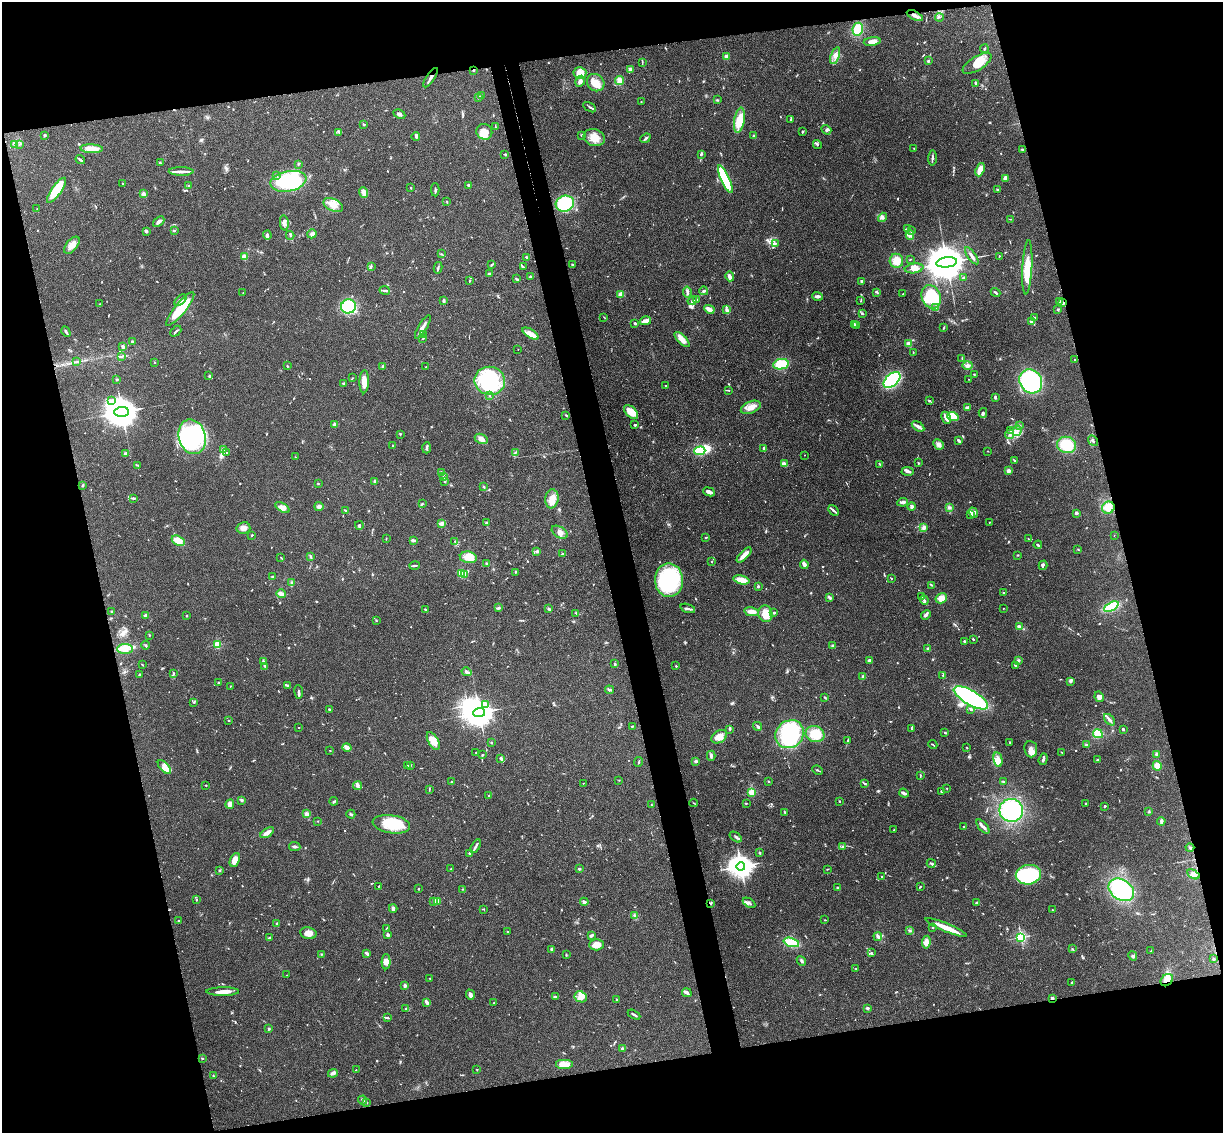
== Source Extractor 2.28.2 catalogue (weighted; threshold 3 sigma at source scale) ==
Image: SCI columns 57-4940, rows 152-4672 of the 4999 x 4935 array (HDU 1 of 3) = the unmasked area's bounding box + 8 px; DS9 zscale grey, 4 x 4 block average (1 PNG px = mean of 4 x 4 image px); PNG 1225 x 1135 px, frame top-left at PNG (2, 2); each listed source drawn as its Kron ellipse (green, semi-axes under 4 px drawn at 4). Shown black and unused: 29% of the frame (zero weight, under 3 of 4 exposures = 6% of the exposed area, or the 3 px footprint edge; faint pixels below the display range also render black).
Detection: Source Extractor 2.28.2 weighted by HDU 2 'WHT'. Background 0.163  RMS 0.0072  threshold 0.0322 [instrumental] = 3 sigma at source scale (4.5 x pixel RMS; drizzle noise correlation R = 1.50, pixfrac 1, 0.05/0.05 arcsec/px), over >= 5 px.
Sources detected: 910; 3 too faint to see at this stretch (4 x 4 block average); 5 inside a brighter object's white glare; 7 cosmic-ray / hot-pixel residue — neither listed nor drawn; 22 coinciding with a brighter row at this scale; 69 inside a brighter listed object's ellipse — not listed separately; of the other 804, all 500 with FLUX_AUTO >= 2.32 (the completeness limit of this list) listed and drawn (304 fainter detections not listed), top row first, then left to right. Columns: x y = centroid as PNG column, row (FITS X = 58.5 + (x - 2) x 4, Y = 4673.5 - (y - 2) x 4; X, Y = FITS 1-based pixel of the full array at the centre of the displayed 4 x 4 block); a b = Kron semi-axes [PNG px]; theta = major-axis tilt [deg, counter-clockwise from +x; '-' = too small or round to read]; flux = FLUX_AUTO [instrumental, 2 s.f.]
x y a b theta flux
915 16 9 3 -27 19
939 17 4 2 - 5.5
858 29 6 5 - 100
872 42 8 3 9 30
984 49 4 2 - 4
726 56 2 2 - 92
835 56 9 4 71 20
928 61 3 2 - 5.8
642 62 2 2 - 2.5
977 63 16 7 31 54
630 69 3 2 - 19
473 70 2 2 - 6.6
580 73 6 6 - 51
431 78 11 2 56 15
619 80 4 3 - 31
580 81 6 4 62 16
596 83 9 8 - 74
976 84 4 3 - 6.9
482 96 3 3 - 5.7
479 98 3 2 - 6
717 100 3 2 - 3.8
641 102 2 2 - 5.8
590 107 7 2 -32 7.3
399 114 6 3 -26 10
791 119 4 2 - 3.2
739 120 13 5 80 79
363 124 3 2 - 3.4
495 127 3 2 - 3.7
826 130 5 4 - 8.2
339 132 3 2 - 3.5
484 132 8 7 - 40
802 132 3 2 - 3.3
45 135 2 2 - 9
581 135 4 2 - 2.6
753 136 2 2 - 5.6
416 137 4 3 - 6.7
594 138 11 8 -20 54
645 138 5 2 - 8.7
15 144 4 2 - 6.5
20 144 3 2 - 3.5
817 144 4 2 - 5.5
914 148 2 2 - 2.4
92 149 11 4 -2 57
1022 149 3 2 - 3.4
504 154 4 2 - 3.4
701 154 3 2 - 7.3
932 158 7 2 88 7.2
80 159 5 2 - 6.9
160 163 4 2 - 5.1
298 164 2 2 - 2.6
980 170 7 4 69 40
181 171 12 3 -1 21
277 175 3 2 - 3
1005 178 4 4 - 9.6
725 179 15 3 -66 250
288 181 18 10 11 310
123 184 2 2 - 3.9
469 185 3 2 - 8.9
189 186 3 2 - 4.3
411 188 2 2 - 4.1
997 189 2 2 - 9.5
56 190 15 5 54 110
435 190 6 2 -87 6.7
364 193 5 3 - 26
143 194 4 3 - 10
447 202 3 2 - 2.7
565 204 9 8 - 210
333 205 10 6 -27 37
37 209 2 2 - 4.1
882 217 5 3 - 8.8
1010 219 3 2 - 2.8
159 221 6 3 40 14
284 223 8 3 -80 18
907 229 3 2 - 3.7
146 231 3 3 - 8.1
174 231 3 2 - 4.8
911 231 4 2 - 5.8
312 234 5 3 - 9.5
267 235 4 2 - 10
290 235 4 2 - 4.8
910 235 4 4 - 12
775 244 3 2 - 5.5
72 245 10 5 50 31
441 254 2 2 - 2.6
972 256 10 3 -55 15
999 256 3 2 - 2.8
244 257 2 2 - 160
527 258 2 2 - 3.2
910 259 2 2 - 2.9
896 261 7 7 - 50
947 262 10 5 6 23000
492 265 4 2 - 6
572 265 3 2 - 5.2
371 266 3 2 - 4.6
523 267 2 2 - 2.8
1027 267 27 5 87 100
438 268 5 2 - 6.4
914 268 9 5 8 23
489 274 2 2 - 6
730 276 5 4 - 12
530 277 4 2 - 5
963 278 3 2 - 3.7
517 279 4 2 - 4.7
470 281 3 2 - 2.9
861 281 2 2 - 25
385 290 5 2 - 7.4
704 291 4 3 - 6.3
687 292 5 3 - 10
877 292 3 2 - 4.4
996 292 5 2 - 7.3
243 293 2 2 - 2.7
621 294 3 3 - 22
903 294 2 2 - 3.1
818 296 5 3 - 12
931 297 12 9 -69 220
181 300 7 3 40 15
696 300 2 2 - 5.9
444 301 4 2 - 5.5
692 301 4 2 - 7.4
861 301 4 2 - 2.3
1060 301 2 2 - 2.7
1063 303 3 2 - 7.3
100 304 2 2 - 2.8
348 306 7 7 - 200
936 308 3 2 - 3.6
180 309 21 5 51 150
709 309 5 2 - 35
1058 309 3 2 - 3.7
727 310 3 2 - 12
863 314 2 2 - 2.6
604 317 2 2 - 2.7
1034 317 2 2 - 5.5
645 321 6 2 15 32
1032 322 4 2 - 5.6
635 323 2 2 - 27
854 324 3 2 - 11
856 326 3 2 - 4.2
423 327 13 3 58 25
944 328 4 2 - 3.5
176 331 6 2 42 6.2
66 332 5 2 - 8.4
531 334 9 4 -31 27
424 335 2 2 - 9.2
423 339 2 2 - 3.5
682 340 10 4 -44 33
133 341 2 2 - 7.6
909 344 2 2 - 140
123 346 3 2 - 4.5
518 349 2 2 - 3
913 352 2 2 - 2.5
122 356 2 2 - 2.8
962 358 2 2 - 2.7
1075 360 2 2 - 3.6
76 362 2 2 - 2.4
155 362 2 2 - 4.1
781 364 7 5 12 110
287 366 2 2 - 4.4
383 366 3 2 - 3.2
968 366 5 4 - 12
426 367 2 2 - 2.6
974 374 2 2 - 2.6
209 376 2 2 - 3.4
352 378 3 2 - 2.4
117 379 2 2 - 5.1
969 379 2 2 - 3.3
892 380 10 6 41 430
490 381 15 14 - 400
1031 381 12 11 - 460
364 382 11 4 88 38
343 383 3 2 - 4.2
666 385 2 2 - 3.5
729 390 3 2 - 2.9
489 396 2 2 - 2.3
995 397 2 2 - 12
111 400 2 2 - 4.1
929 401 3 2 - 5.5
751 407 10 6 23 35
967 408 3 2 - 16
121 412 7 5 3 13000
631 412 8 5 -43 58
983 413 5 3 - 7.3
566 415 2 2 - 4
953 416 6 4 -18 72
946 418 6 2 -63 24
334 424 3 3 - 9
635 425 2 2 - 7.8
1019 425 2 2 - 3.7
918 426 7 3 -33 15
1010 431 2 2 - 4.1
1017 431 5 3 - 14
400 434 3 2 - 3.2
1010 434 5 2 - 9.1
192 437 17 13 -74 560
481 439 7 5 -25 28
958 440 4 3 - 6
1093 441 6 2 -53 5.8
939 444 5 4 - 22
1067 445 10 8 -16 130
393 446 2 2 - 3.9
427 448 5 2 - 8.8
763 448 3 2 - 7.3
223 449 3 2 - 5
700 451 5 3 - 130
988 451 2 2 - 2.8
515 452 3 2 - 4.6
126 453 3 2 - 4
226 453 2 2 - 3.9
804 455 2 2 - 4.6
295 457 2 2 - 5.9
1014 460 3 2 - 3.2
918 463 3 2 - 3.9
784 464 4 3 - 17
879 464 3 2 - 3.2
138 465 2 2 - 6.9
908 471 6 3 -2 9.3
1008 471 3 3 - 12
442 473 3 2 - 3.7
444 477 4 2 - 3.9
375 481 3 3 - 12
445 482 3 2 - 4
318 483 2 2 - 2.7
83 485 3 2 - 6.3
484 487 3 2 - 4.4
709 492 6 3 -23 20
133 498 4 2 - 6.5
552 499 9 6 83 48
903 502 5 3 - 17
422 504 2 2 - 3.5
319 506 4 3 - 15
912 507 4 3 - 11
949 507 4 3 - 7.4
282 508 8 4 -32 31
1108 508 6 6 - 55
345 510 3 2 - 5.4
834 510 6 2 -46 6.6
973 513 5 3 - 11
1076 513 4 3 - 6.8
970 514 4 2 - 6.6
989 522 2 2 - 2.5
442 523 4 3 - 16
486 523 3 2 - 4.1
359 525 4 2 - 6.4
243 528 7 6 - 22
923 528 4 2 - 8
560 532 9 5 -33 22
252 535 3 2 - 3.3
1114 535 2 2 - 2.6
706 537 2 2 - 3.5
386 539 2 2 - 2.6
1028 539 2 2 - 2.7
413 540 4 2 - 9.6
178 541 7 4 -32 51
455 541 2 2 - 2.8
1038 545 4 2 - 9.7
1078 549 2 2 - 3.1
537 551 2 2 - 13
563 553 3 2 - 3.1
744 555 9 3 46 44
1018 555 2 2 - 2.5
281 557 3 2 - 2.4
311 557 4 3 - 4.8
468 557 8 5 -9 62
712 562 2 2 - 3.7
487 564 2 2 - 28
804 564 5 3 - 20
1043 565 5 2 - 7.8
415 566 5 2 - 6.4
515 572 2 2 - 2.3
461 573 4 3 - 57
465 575 3 2 - 23
272 576 3 2 - 3.3
891 578 2 2 - 2.4
669 580 17 14 -88 410
741 580 8 4 -13 56
292 583 2 2 - 11
932 585 3 2 - 4
758 587 4 2 - 5.5
1003 593 2 2 - 2.4
281 594 5 2 - 27
921 597 2 2 - 2.7
829 598 4 3 - 6.3
941 598 6 5 - 53
924 600 5 2 - 7.3
498 607 4 2 - 4.8
1111 607 8 3 28 160
688 608 8 2 -18 10
1003 608 2 2 - 3.1
549 609 3 3 - 5
425 610 3 2 - 5.9
112 611 2 2 - 18
752 612 7 4 -10 30
576 613 3 2 - 3.4
773 613 3 2 - 6.3
765 614 8 7 - 64
926 615 5 2 - 13
145 616 2 2 - 58
186 616 2 2 - 2.8
376 620 2 2 - 4.5
1019 627 4 3 - 15
149 635 2 2 - 3
973 639 3 2 - 3.9
964 641 2 2 - 4.8
217 644 2 2 - 290
146 645 4 2 - 4.3
833 646 4 3 - 7.9
125 649 8 5 0 34
928 649 2 2 - 60
869 660 3 2 - 13
1018 660 4 3 - 6.4
263 662 3 2 - 5.1
142 664 3 2 - 3.5
615 664 2 2 - 7.6
265 666 3 2 - 3.8
676 666 2 2 - 4.1
1015 666 3 2 - 3.7
467 672 5 2 - 12
173 673 3 2 - 6.1
139 674 2 2 - 4.4
863 676 3 2 - 4.7
943 676 3 2 - 2.9
1070 681 4 2 - 7.2
219 683 3 2 - 3.1
287 685 4 2 - 5.6
230 686 2 2 - 3.3
609 690 4 2 - 8.3
299 692 6 2 -84 8.9
1099 697 5 4 - 19
825 698 3 2 - 3.4
971 698 19 7 -30 590
194 702 2 2 - 3.1
486 705 2 2 - 7.8
329 709 2 2 - 3.8
970 709 3 2 - 3.7
479 713 6 4 5 8400
229 720 2 2 - 2.8
1109 720 7 3 -47 13
632 726 2 2 - 3.8
758 726 5 2 - 11
299 728 2 2 - 2.6
730 729 3 2 - 3.8
912 729 2 2 - 2.4
1123 729 2 2 - 9.9
945 733 3 2 - 4.4
789 734 15 13 41 370
815 734 9 8 - 91
1098 734 5 4 - 59
719 737 8 6 31 42
848 740 3 2 - 4
433 741 10 5 -61 48
1009 742 2 2 - 2.4
492 743 3 2 - 3
933 744 5 2 - 4.6
1086 745 2 2 - 4.1
347 747 4 3 - 10
967 748 2 2 - 2.4
1031 749 8 6 -84 29
330 750 2 2 - 2.5
476 752 2 2 - 2.8
1062 752 3 2 - 2.4
1157 754 3 3 - 9.7
482 755 2 2 - 3.7
711 756 5 2 - 7.7
500 758 3 2 - 6.4
998 759 7 4 -78 22
1043 759 6 2 72 9.9
1098 760 4 2 - 5.1
696 761 3 3 - 7.7
639 762 5 2 - 5.4
410 765 2 2 - 13
408 766 2 2 - 21
1157 766 5 4 - 40
164 767 8 4 -48 26
817 770 6 2 -26 5.2
920 775 4 2 - 2.9
619 780 2 2 - 2.3
451 781 3 2 - 2.5
768 781 2 2 - 3.3
1003 781 3 2 - 3.4
583 783 2 2 - 4.4
865 784 2 2 - 3.6
206 785 2 2 - 4.1
357 785 5 3 - 8.4
947 788 2 2 - 4.2
429 789 2 2 - 2.3
942 791 3 2 - 9.4
752 792 2 2 - 270
904 793 5 2 - 21
488 795 2 2 - 2.9
242 800 3 3 - 5.5
334 801 4 2 - 6.2
839 801 2 2 - 3.1
694 803 4 2 - 3
746 803 3 2 - 2.7
1085 803 2 2 - 2.5
230 804 5 3 - 21
651 805 2 2 - 3.2
1104 806 3 2 - 5.2
1011 810 12 11 - 340
784 812 2 2 - 2.6
1149 812 3 2 - 3.7
307 814 3 3 - 18
351 814 4 2 - 5.5
317 821 2 2 - 2.4
1161 821 4 3 - 6.7
391 824 19 9 -9 120
964 826 2 2 - 7.8
983 826 8 2 -48 11
894 830 2 2 - 3
267 833 7 3 33 22
736 837 7 2 -38 7.8
295 846 6 2 -6 9.6
476 846 7 2 60 12
843 846 4 2 - 4.8
1190 848 4 2 - 5.9
470 853 3 2 - 5.4
759 853 2 2 - 5.3
235 860 7 4 66 36
931 863 4 2 - 6.5
741 866 4 4 - 4400
451 869 2 2 - 3.7
579 869 4 2 - 4.6
828 869 4 2 - 2.4
219 871 2 2 - 3.3
1193 874 7 4 -28 16
1028 875 13 9 9 410
882 877 2 2 - 4.6
378 886 2 2 - 2.7
920 887 4 2 - 3.9
838 888 3 2 - 5.4
419 889 2 2 - 2.7
463 889 2 2 - 2.5
1121 890 14 10 -34 370
196 899 2 2 - 5.1
433 901 3 2 - 4.9
438 902 4 4 - 13
584 902 4 3 - 11
711 903 4 2 - 4.8
749 903 7 3 -32 10
976 903 4 2 - 3.6
393 908 4 3 - 15
483 909 3 2 - 3.1
1052 910 3 2 - 4.3
635 915 3 2 - 4.2
825 920 2 2 - 2.5
179 921 2 2 - 3.7
277 923 2 2 - 3.8
932 927 2 2 - 11
946 928 22 3 -22 85
386 929 3 2 - 3
910 930 3 2 - 3.7
508 932 3 2 - 3.5
308 933 8 6 -12 27
388 935 3 2 - 6.6
591 935 3 2 - 11
878 936 4 3 - 8.8
1021 937 2 2 - 700
269 938 3 2 - 4.6
791 942 8 4 -17 89
926 942 6 4 82 27
596 945 7 5 1 33
552 949 3 3 - 13
1072 949 2 2 - 3.4
1151 951 4 2 - 3.1
366 953 4 2 - 11
871 953 2 2 - 2.5
322 954 2 2 - 3.3
566 955 2 2 - 2.4
1133 956 5 3 - 6.7
1214 959 2 2 - 27
801 961 5 2 - 6.7
386 962 7 4 88 20
856 969 3 2 - 2.9
287 975 2 2 - 2.5
430 978 2 2 - 2.4
1167 980 7 5 45 34
1072 982 3 2 - 2.7
405 986 2 2 - 58
223 992 16 3 0 37
687 993 5 3 - 12
470 995 5 2 - 17
555 997 3 2 - 7.9
581 997 6 5 - 27
1052 998 2 2 - 51
617 1000 3 2 - 4.9
426 1002 4 2 - 13
494 1003 2 2 - 3.2
406 1008 4 2 - 4.2
867 1008 4 3 - 5.8
634 1015 7 2 -29 7.4
387 1018 3 2 - 6.4
268 1029 2 2 - 6.5
622 1049 2 2 - 47
203 1059 2 2 - 2.8
564 1065 9 5 0 42
356 1070 2 2 - 3
477 1070 2 2 - 2.6
333 1073 5 3 - 13
213 1076 3 2 - 2.4
363 1100 4 2 - 8.9
366 1102 3 2 - 4.5
Overlapping masked pixels (flux is a lower limit): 6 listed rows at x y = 473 70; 431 78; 1063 303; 711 903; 1167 980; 1052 998
Diffuse or blended objects may show on this block-average render without a row.